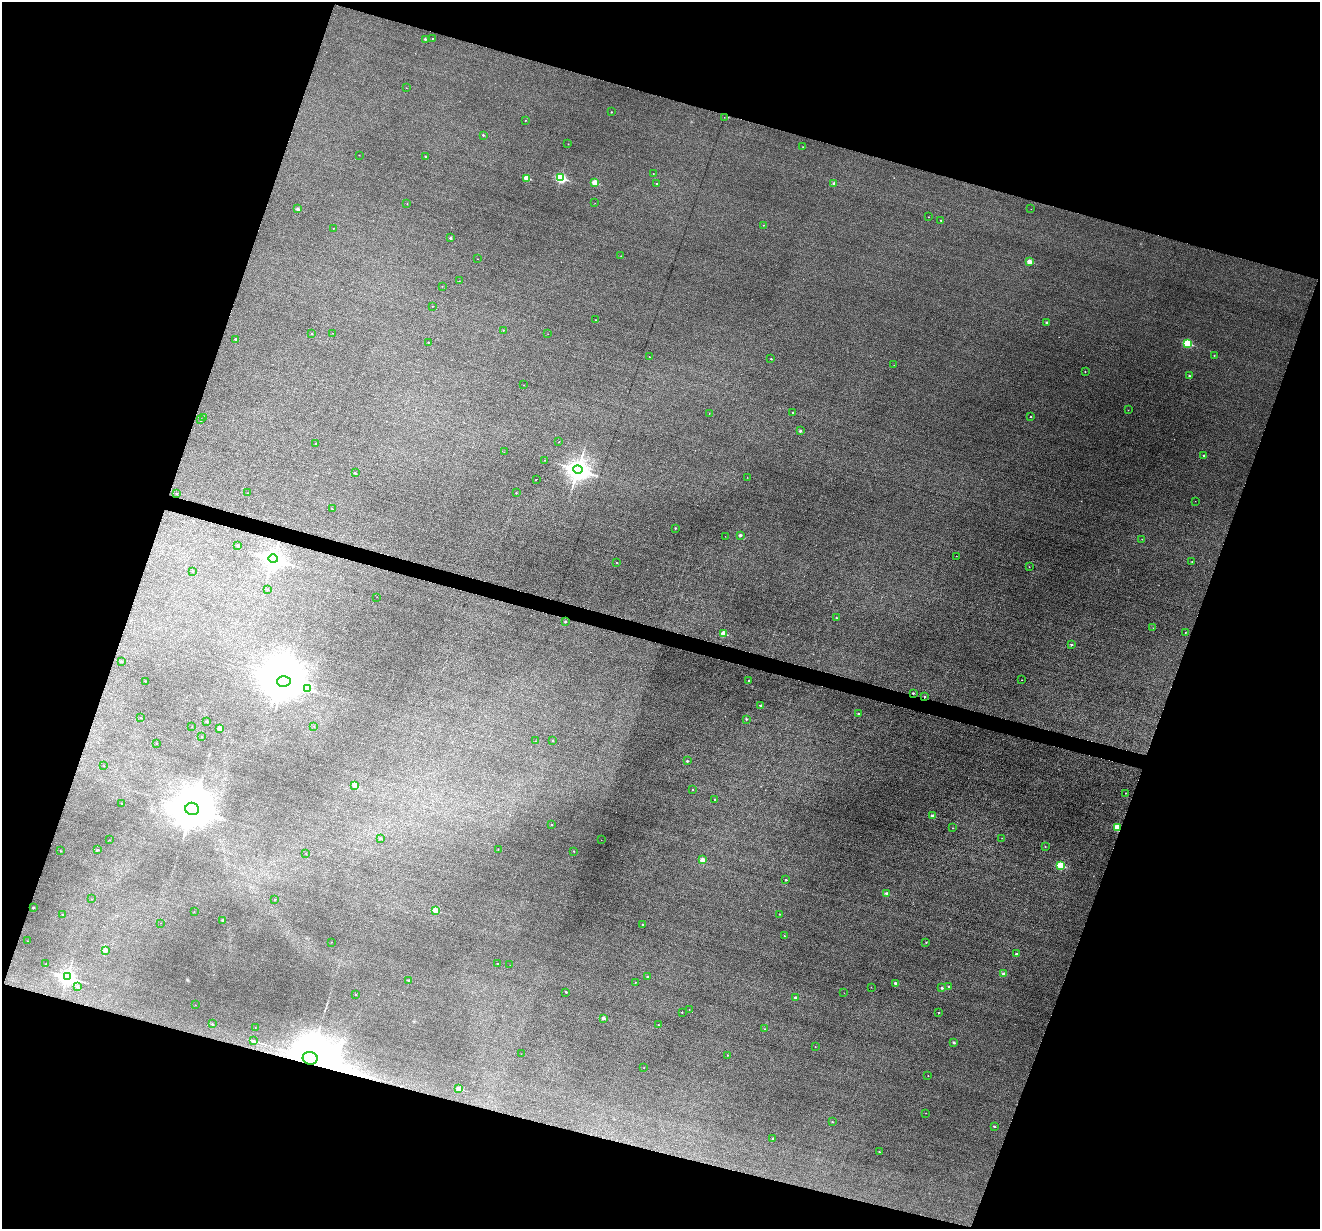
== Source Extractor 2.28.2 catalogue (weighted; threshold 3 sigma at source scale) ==
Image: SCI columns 4-5274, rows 256-5160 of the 5274 x 5288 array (HDU 1 of 3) = the unmasked area's bounding box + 8 px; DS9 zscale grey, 4 x 4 block average (1 PNG px = mean of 4 x 4 image px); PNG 1322 x 1231 px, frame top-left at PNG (2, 2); each listed source drawn as its Kron ellipse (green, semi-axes under 4 px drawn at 4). Shown black and unused: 37% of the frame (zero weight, under 3 of 6 exposures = <1% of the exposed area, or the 3 px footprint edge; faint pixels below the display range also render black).
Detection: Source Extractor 2.28.2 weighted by HDU 2 'WHT'. Background 0.0504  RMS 0.0056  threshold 0.0228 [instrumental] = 3 sigma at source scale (4.09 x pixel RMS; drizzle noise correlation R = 1.36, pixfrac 0.8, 0.05/0.05 arcsec/px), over >= 5 px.
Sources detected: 195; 2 inside a brighter object's white glare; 3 cosmic-ray / hot-pixel residue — neither listed nor drawn; the other 190 listed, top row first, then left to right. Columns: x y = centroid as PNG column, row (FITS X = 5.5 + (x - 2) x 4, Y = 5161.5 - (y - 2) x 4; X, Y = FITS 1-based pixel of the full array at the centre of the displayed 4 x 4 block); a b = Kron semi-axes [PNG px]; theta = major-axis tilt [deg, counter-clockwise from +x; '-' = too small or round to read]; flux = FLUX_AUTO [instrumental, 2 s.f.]
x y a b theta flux
432 38 2 2 - 1
425 39 2 2 - 6.7
406 88 2 2 - 0.42
611 112 2 2 - 2.1
724 117 2 2 - 0.51
525 120 2 2 - 1.4
483 135 2 2 - 3.9
568 144 2 2 - 0.68
803 147 2 2 - 0.69
359 155 2 2 - 0.8
425 156 2 2 - 2.6
653 174 2 2 - 0.57
527 178 2 2 - 51
561 178 3 2 - 240
595 183 2 2 - 57
834 183 2 2 - 4.9
656 184 2 2 - 0.97
595 203 2 2 - 0.68
407 204 2 2 - 0.76
298 209 2 2 - 11
1031 209 2 2 - 0.54
928 217 2 2 - 0.56
941 220 2 2 - 2.1
763 225 2 2 - 1.1
333 228 2 2 - 0.59
450 238 2 2 - 5.7
621 256 2 2 - 0.55
477 259 2 2 - 0.55
1029 262 2 2 - 31
459 281 2 2 - 1.2
442 286 2 2 - 0.66
432 306 2 2 - 0.87
596 320 2 2 - 1.3
1046 323 2 2 - 7.6
503 330 2 2 - 1.3
333 333 2 2 - 0.56
311 334 2 2 - 1.7
548 334 2 2 - 0.5
236 339 2 2 - 6.2
428 342 2 2 - 1.1
1187 343 3 2 - 120
1214 355 2 2 - 1.6
649 357 2 2 - 1
771 359 2 2 - 2.5
894 365 2 2 - 1
1085 372 2 2 - 1.5
1189 376 2 2 - 2.7
524 385 2 2 - 0.92
1128 410 2 2 - 0.96
709 413 2 2 - 0.63
793 413 2 2 - 2
203 417 2 2 - 2
1031 417 2 2 - 1.4
201 420 2 2 - 2.2
800 431 2 2 - 5.7
558 442 2 2 - 1.8
316 444 2 2 - 1.3
504 452 2 2 - 0.94
1204 455 2 2 - 5.3
545 460 2 2 - 0.88
578 470 5 3 - 1900
355 473 2 2 - 3.5
747 477 2 2 - 0.63
536 479 2 2 - 1.2
176 493 2 2 - 2.4
248 493 2 2 - 0.64
516 493 2 2 - 1.9
1195 501 2 2 - 0.45
332 509 2 2 - 1.4
675 528 2 2 - 2.5
740 535 2 2 - 7.4
725 536 2 2 - 0.36
1142 539 2 2 - 0.74
238 546 2 2 - 7
956 556 2 2 - 0.62
273 559 4 3 - 1400
1192 562 2 2 - 0.78
617 563 2 2 - 1.1
1029 567 2 2 - 0.79
192 571 2 2 - 1.3
268 589 2 2 - 0.63
377 597 2 2 - 0.57
836 618 2 2 - 2.3
565 621 2 2 - 2.8
1153 628 2 2 - 0.7
1185 632 2 2 - 1.4
723 634 2 2 - 49
1071 645 2 2 - 3.9
121 661 2 2 - 4
749 680 2 2 - 3.5
1022 680 2 2 - 0.94
145 681 2 2 - 2.7
284 681 7 5 2 8200
308 689 2 2 - 1.7
913 693 2 2 - 2.6
925 697 2 2 - 1.9
761 705 2 2 - 7.4
858 714 2 2 - 3
141 718 2 2 - 0.86
746 719 2 2 - 2.9
207 722 2 2 - 8.9
314 726 2 2 - 0.68
192 727 2 2 - 0.65
220 728 2 2 - 19
202 737 2 2 - 0.8
535 741 2 2 - 0.47
552 741 2 2 - 3.1
157 743 2 2 - 2.2
687 761 2 2 - 4.8
104 766 2 2 - 0.51
355 785 2 2 - 28
692 789 2 2 - 1.4
1125 793 2 2 - 1.2
715 799 2 2 - 1.7
122 803 2 2 - 2
192 809 7 6 - 12000
932 816 2 2 - 14
552 825 2 2 - 3.2
1117 827 2 2 - 70
953 828 2 2 - 0.84
380 838 2 2 - 4.1
1002 838 2 2 - 0.64
110 840 2 2 - 0.94
601 840 2 2 - 0.36
1045 846 2 2 - 1.4
498 849 2 2 - 0.81
97 850 2 2 - 6.9
61 851 2 2 - 1.8
574 851 2 2 - 1.9
306 853 2 2 - 0.61
702 860 2 2 - 29
1060 865 2 2 - 100
786 880 2 2 - 3.2
887 894 2 2 - 15
92 899 2 2 - 0.96
275 899 2 2 - 2.3
33 908 2 2 - 4.4
435 910 2 2 - 49
194 912 2 2 - 0.92
779 914 2 2 - 0.52
63 915 2 2 - 0.8
223 920 2 2 - 14
161 923 2 2 - 0.5
642 925 2 2 - 2.8
784 936 2 2 - 1.7
28 941 2 2 - 0.5
332 942 2 2 - 0.8
926 943 2 2 - 1
105 950 2 2 - 8.2
1016 954 2 2 - 6.7
46 964 2 2 - 1.1
498 964 2 2 - 1.4
510 965 2 2 - 0.64
1003 974 2 2 - 6.9
67 977 4 3 - 870
647 977 2 2 - 7.6
408 980 2 2 - 4.9
635 982 2 2 - 0.68
895 983 2 2 - 9.5
948 986 2 2 - 3.1
78 987 2 2 - 8.5
871 987 2 2 - 0.97
942 988 2 2 - 7.2
566 992 2 2 - 2.9
844 993 2 2 - 0.53
355 995 2 2 - 0.58
795 997 2 2 - 6.3
195 1005 2 2 - 0.83
689 1010 2 2 - 0.64
682 1012 2 2 - 1
939 1012 2 2 - 2.5
603 1018 2 2 - 14
212 1024 2 2 - 3.8
658 1025 2 2 - 1.8
255 1027 2 2 - 0.46
765 1029 2 2 - 1.4
253 1041 2 2 - 6.6
953 1042 2 2 - 8.2
815 1047 2 2 - 1.1
521 1054 2 2 - 0.43
728 1055 2 2 - 1.2
310 1058 7 6 - 18000
644 1068 2 2 - 0.96
928 1076 2 2 - 0.71
459 1089 2 2 - 36
926 1113 2 2 - 0.56
832 1122 2 2 - 1.7
994 1126 2 2 - 3.4
773 1138 2 2 - 6.6
879 1152 2 2 - 1.6
Overlapping masked pixels (flux is a lower limit): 2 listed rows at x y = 1117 827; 310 1058
Diffuse or blended objects may show on this block-average render without a row.